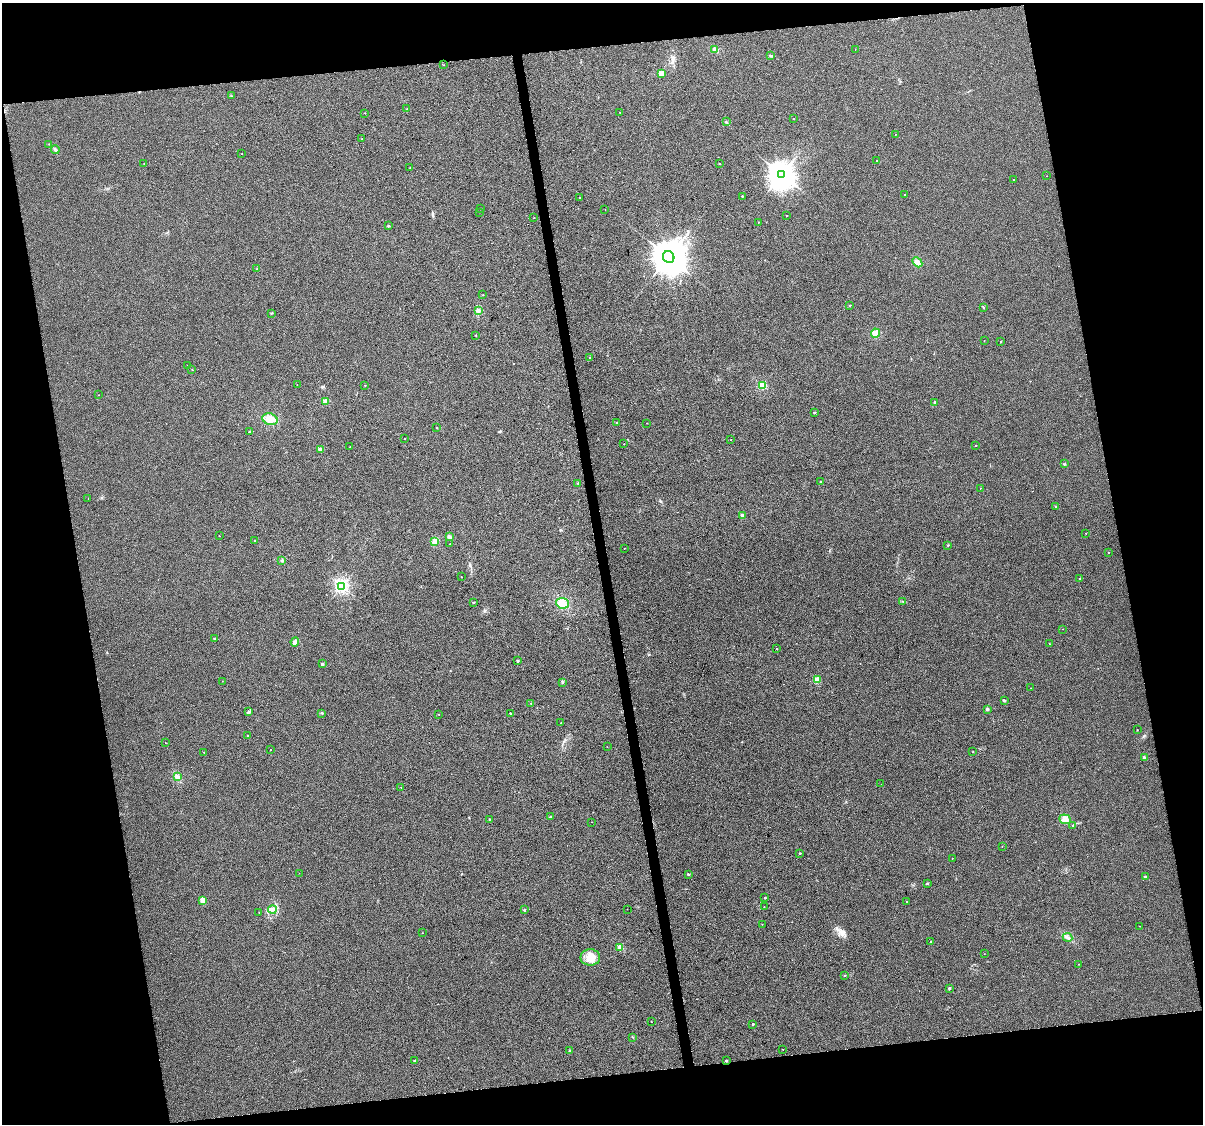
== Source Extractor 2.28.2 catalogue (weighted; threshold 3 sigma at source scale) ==
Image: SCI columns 1-4804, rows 21-4505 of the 4804 x 4570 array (HDU 1 of 3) = the unmasked area's bounding box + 8 px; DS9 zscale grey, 4 x 4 block average (1 PNG px = mean of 4 x 4 image px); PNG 1205 x 1126 px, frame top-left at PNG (2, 3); each listed source drawn as its Kron ellipse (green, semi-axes under 4 px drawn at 4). Shown black and unused: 22% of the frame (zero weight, under 3 of 5 exposures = <1% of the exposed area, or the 3 px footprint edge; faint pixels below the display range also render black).
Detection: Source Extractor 2.28.2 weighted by HDU 2 'WHT'. Background 0.0255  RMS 0.035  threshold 0.156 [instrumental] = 3 sigma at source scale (4.5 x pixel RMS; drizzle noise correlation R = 1.50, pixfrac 1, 0.0396/0.0396 arcsec/px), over >= 5 px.
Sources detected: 159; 1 inside a brighter object's white glare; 1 cosmic-ray / hot-pixel residue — neither listed nor drawn; the other 157 listed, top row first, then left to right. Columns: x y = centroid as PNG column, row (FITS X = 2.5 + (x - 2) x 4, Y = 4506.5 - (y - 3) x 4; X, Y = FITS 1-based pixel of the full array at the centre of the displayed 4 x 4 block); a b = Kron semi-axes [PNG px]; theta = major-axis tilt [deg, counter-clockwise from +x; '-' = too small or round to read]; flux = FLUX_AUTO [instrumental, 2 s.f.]
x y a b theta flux
715 49 4 3 - 44
855 49 2 2 - 3
771 56 3 2 - 20
444 65 2 2 - 7.5
661 73 2 2 - 480
232 96 2 2 - 8.4
407 109 2 2 - 19
365 113 2 2 - 7.1
620 113 2 2 - 6
793 118 2 2 - 9.3
726 122 2 2 - 7.6
895 135 2 2 - 5.4
362 138 2 2 - 6.9
49 144 2 2 - 9.2
55 150 4 3 - 30
242 154 2 2 - 4.9
877 161 2 2 - 26
144 164 2 2 - 4
719 164 2 2 - 13
410 168 2 2 - 7.1
781 174 4 4 - 26000
1046 176 2 2 - 4
1013 180 2 2 - 14
905 194 2 2 - 12
742 196 2 2 - 22
580 197 2 2 - 15
481 209 2 2 - 5.9
605 209 2 2 - 3.8
479 212 2 2 - 4.2
786 215 2 2 - 19
534 218 2 2 - 8.4
758 222 2 2 - 13
388 226 2 2 - 23
669 257 6 5 - 45000
917 262 6 3 -47 60
257 269 2 2 - 17
483 294 2 2 - 6.2
849 305 2 2 - 23
983 307 2 2 - 8.7
478 311 3 3 - 27
272 313 2 2 - 6.4
875 333 4 4 - 90
476 335 2 2 - 16
984 340 2 2 - 3.2
1000 341 2 2 - 16
590 357 2 2 - 9.5
188 366 2 2 - 14
192 370 2 2 - 7.2
297 384 2 2 - 4.7
365 385 2 2 - 10
762 385 2 2 - 1600
99 395 2 2 - 5.1
325 401 2 2 - 150
934 402 2 2 - 10
814 412 2 2 - 19
270 419 8 5 -19 190
617 423 2 2 - 51
646 423 2 2 - 6.9
436 428 2 2 - 5.4
249 432 2 2 - 38
405 438 2 2 - 7.3
731 440 2 2 - 4
624 444 2 2 - 8.1
976 445 2 2 - 18
350 446 2 2 - 8.6
320 449 2 2 - 230
1064 464 2 2 - 10
821 481 2 2 - 14
578 483 2 2 - 9.8
980 488 2 2 - 6.3
88 498 2 2 - 3.8
1056 506 2 2 - 15
742 515 2 2 - 120
1086 533 2 2 - 5.9
219 536 2 2 - 6.8
449 537 3 3 - 27
255 540 2 2 - 14
435 541 4 4 - 59
450 544 2 2 - 9.2
948 545 2 2 - 10
624 548 2 2 - 7.8
1108 553 2 2 - 16
282 560 3 2 - 17
461 577 2 2 - 8.3
1079 579 2 2 - 5.1
341 586 3 2 - 3500
902 601 2 2 - 6.3
474 602 2 2 - 23
562 603 6 5 - 130
1062 629 2 2 - 5.7
214 639 2 2 - 24
295 642 4 3 - 54
1049 644 2 2 - 6.1
776 649 2 2 - 4.4
518 661 2 2 - 52
322 664 2 2 - 110
817 680 2 2 - 650
222 681 2 2 - 4.2
562 682 2 2 - 11
1031 688 2 2 - 4.6
1004 700 3 2 - 22
531 703 2 2 - 15
987 709 3 2 - 25
249 712 3 2 - 15
322 713 2 2 - 13
510 713 2 2 - 30
439 714 2 2 - 8.1
561 723 2 2 - 6.1
1137 730 2 2 - 6.9
248 736 2 2 - 8.3
165 743 2 2 - 4.4
607 747 2 2 - 3.3
270 750 2 2 - 6.4
204 752 2 2 - 7.8
973 752 2 2 - 11
1145 757 3 2 - 19
177 777 3 3 - 43
881 784 2 2 - 2.8
401 787 2 2 - 13
551 817 2 2 - 79
489 819 2 2 - 20
1065 819 6 4 -21 95
592 822 2 2 - 5.8
1073 825 2 2 - 38
1002 846 2 2 - 5.6
800 853 2 2 - 31
952 858 2 2 - 4.3
299 873 2 2 - 4.6
688 874 2 2 - 43
1145 877 2 2 - 110
927 884 2 2 - 62
765 898 2 2 - 44
203 900 2 2 - 600
907 901 2 2 - 9.5
764 907 2 2 - 8.3
627 909 2 2 - 3.1
272 910 4 2 - 41
524 910 2 2 - 54
259 912 2 2 - 8
762 924 2 2 - 7.1
1139 926 2 2 - 5.6
422 933 2 2 - 5.9
1067 937 5 2 - 34
931 941 2 2 - 29
620 947 4 3 - 46
984 954 2 2 - 3
590 957 10 8 0 220
1079 964 2 2 - 6.5
844 975 2 2 - 36
949 988 2 2 - 82
651 1022 2 2 - 8.8
753 1024 2 2 - 36
633 1037 2 2 - 10
783 1049 2 2 - 4.5
570 1050 2 2 - 13
414 1061 2 2 - 44
726 1061 2 2 - 49
Overlapping masked pixels (flux is a lower limit): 1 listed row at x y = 726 1061
Diffuse or blended objects may show on this block-average render without a row.